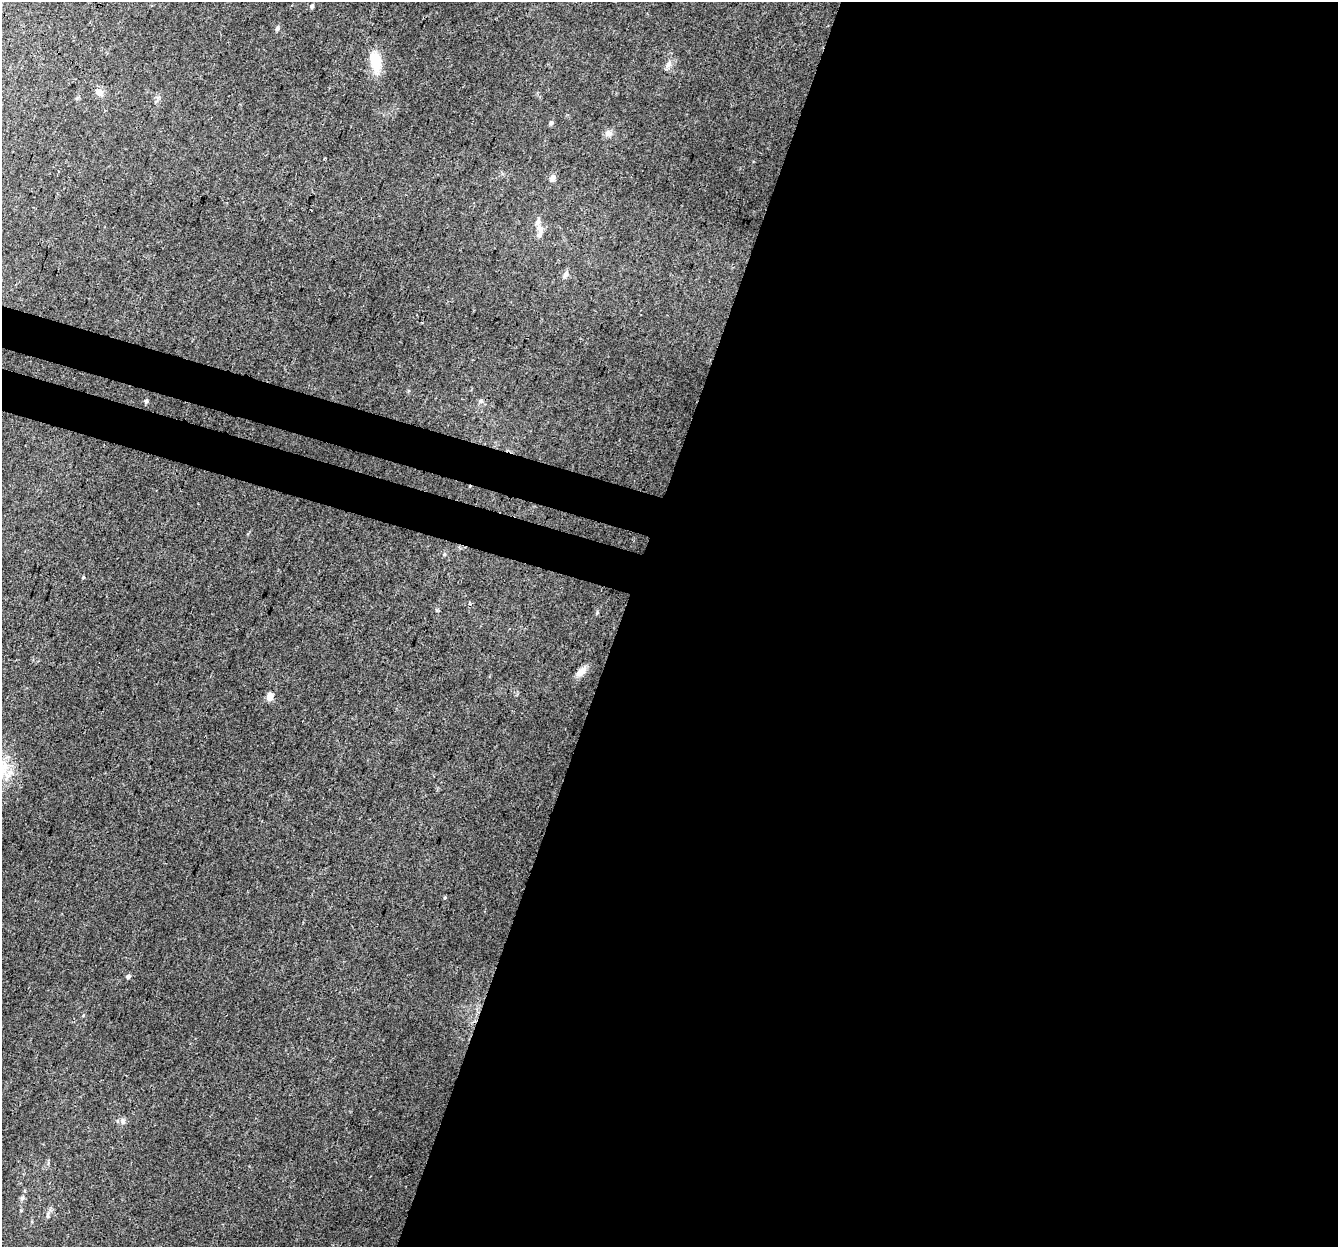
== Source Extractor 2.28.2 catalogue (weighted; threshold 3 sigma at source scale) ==
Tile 12 of 4 x 4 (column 4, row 3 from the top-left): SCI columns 4030-5365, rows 1517-2761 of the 5396 x 5587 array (HDU 1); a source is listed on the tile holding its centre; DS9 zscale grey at full resolution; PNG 1340 x 1249 px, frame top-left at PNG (2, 2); no overlay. Shown black and unused: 57% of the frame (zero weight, under 3 of 4 exposures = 5% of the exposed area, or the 3 px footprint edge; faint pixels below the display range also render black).
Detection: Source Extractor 2.28.2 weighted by HDU 2 'WHT'; one run over the whole footprint, this tile lists its part. Background 0.0321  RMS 0.004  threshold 0.0179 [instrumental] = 3 sigma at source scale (4.5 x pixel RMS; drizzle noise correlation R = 1.50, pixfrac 1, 0.0396/0.0396 arcsec/px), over >= 5 px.
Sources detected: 24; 1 inside a brighter listed object's ellipse — not listed separately; the other 23 listed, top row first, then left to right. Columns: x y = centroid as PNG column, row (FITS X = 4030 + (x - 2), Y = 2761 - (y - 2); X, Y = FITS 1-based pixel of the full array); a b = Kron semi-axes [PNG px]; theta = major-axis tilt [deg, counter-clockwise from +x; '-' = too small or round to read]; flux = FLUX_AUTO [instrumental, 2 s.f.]
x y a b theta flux
312 6 6 4 71 0.8
277 28 7 5 72 0.92
375 62 28 13 -81 9.6
668 64 10 6 39 1.6
99 92 11 9 -18 2.2
551 123 5 5 - 0.99
608 133 11 9 0 1.9
552 177 9 6 75 1.6
538 222 12 6 72 1.6
540 234 14 7 56 1.9
566 274 9 6 59 1.6
146 401 5 4 - 0.84
481 401 6 4 -90 0.74
444 554 5 4 - 0.49
83 577 4 4 - 0.44
597 613 6 4 79 0.51
581 671 17 8 44 3.1
270 696 5 4 - 7.2
445 898 5 4 - 0.46
128 977 6 5 - 0.92
123 1121 9 7 -82 1.3
22 1198 6 6 - 0.9
48 1216 8 4 82 0.81